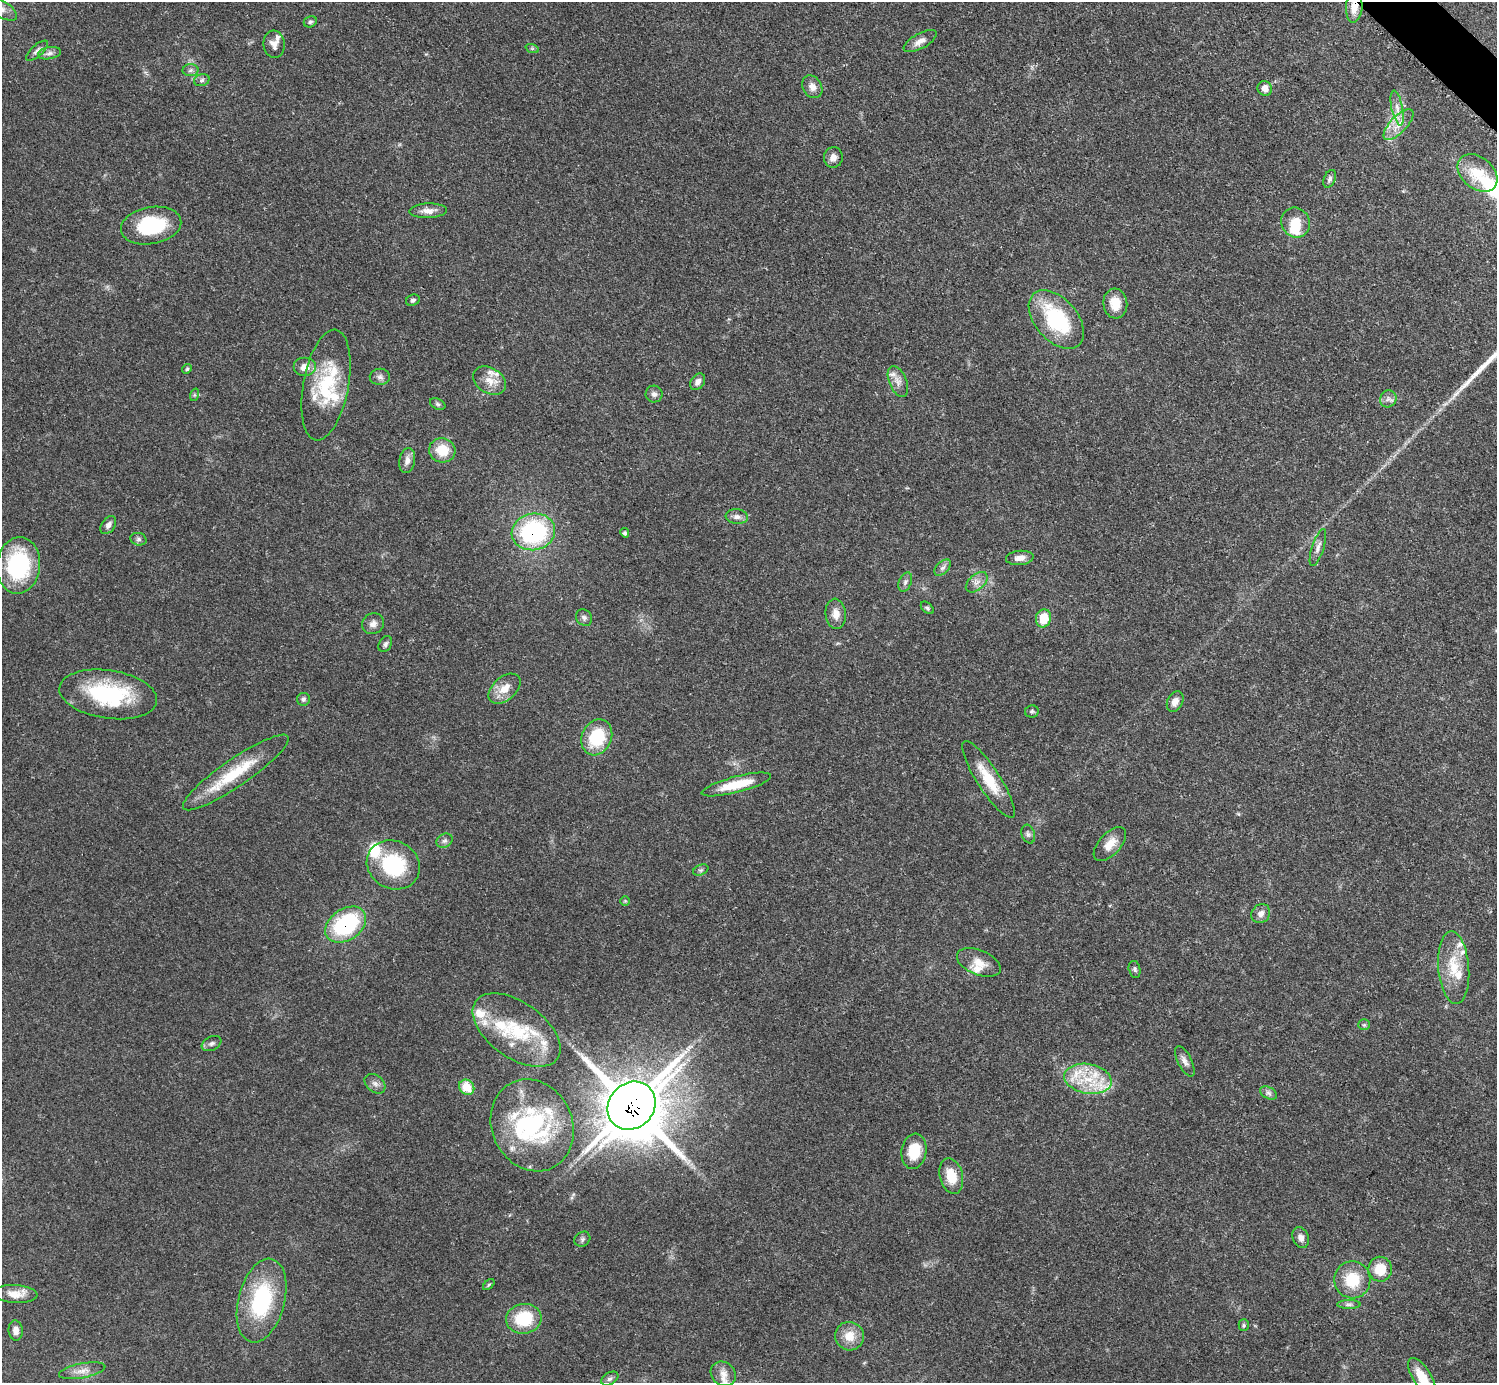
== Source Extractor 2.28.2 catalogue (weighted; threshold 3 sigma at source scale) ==
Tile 10 of 4 x 4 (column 2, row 3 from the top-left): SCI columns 1504-2998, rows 1689-3069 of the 5993 x 5993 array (HDU 1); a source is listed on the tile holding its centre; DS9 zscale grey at full resolution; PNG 1499 x 1385 px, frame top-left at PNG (2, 2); each listed source drawn as its Kron ellipse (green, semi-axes under 4 px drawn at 4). Shown black and unused: <1% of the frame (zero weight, under 3 of 5 exposures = <1% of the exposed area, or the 3 px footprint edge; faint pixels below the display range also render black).
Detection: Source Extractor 2.28.2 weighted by HDU 2 'WHT'; one run over the whole footprint, this tile lists its part. Background 0.0506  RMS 0.0052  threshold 0.0236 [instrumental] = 3 sigma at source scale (4.5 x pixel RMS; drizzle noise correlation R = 1.50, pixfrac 1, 0.05/0.05 arcsec/px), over >= 5 px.
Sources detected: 124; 2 inside a brighter object's white glare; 1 long thin detection or spike segment (spike, bleed or trail) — neither listed nor drawn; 20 inside a brighter listed object's ellipse — not listed separately; the other 101 listed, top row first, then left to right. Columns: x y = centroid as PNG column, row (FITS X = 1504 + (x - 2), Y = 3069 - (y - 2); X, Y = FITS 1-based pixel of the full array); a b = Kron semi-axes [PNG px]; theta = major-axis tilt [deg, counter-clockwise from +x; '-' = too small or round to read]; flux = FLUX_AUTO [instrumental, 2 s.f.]
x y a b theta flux
1354 7 15 8 86 6.5
2 9 17 8 -31 4.9
310 22 7 5 25 1.1
920 41 18 7 28 4
274 44 13 10 -84 3.6
532 48 7 4 -19 0.86
37 51 14 5 41 2
49 53 12 6 10 2.1
190 70 8 6 2 1.5
202 80 8 6 16 1.4
812 87 12 9 -59 3.6
1265 88 7 7 - 3.3
1397 108 18 5 -78 3.7
1399 124 20 8 46 6.3
833 157 10 9 - 3.3
1477 173 22 15 -40 13
1330 179 9 5 66 1.4
428 211 19 7 2 4.3
1296 223 15 14 - 10
151 226 30 18 10 32
413 300 7 5 24 1.3
1115 303 15 12 -84 7.8
1056 320 34 21 -49 45
305 367 11 9 0 4.7
187 369 5 4 - 0.72
380 377 10 8 -1 2.1
489 381 18 12 -32 7
898 381 16 8 -67 3.9
698 382 9 6 56 2.8
326 385 56 22 80 37
654 394 8 8 - 2.1
194 395 6 4 72 0.7
1388 399 8 8 - 2.4
438 404 8 5 -27 1.2
442 450 13 12 - 12
407 461 12 8 79 3.2
737 517 11 7 -6 2.6
108 525 10 6 53 2.4
533 532 22 18 11 67
625 533 5 4 - 0.83
138 539 8 6 -15 1.3
1318 547 19 6 72 2.9
1020 558 14 7 5 3.5
18 565 28 21 84 51
943 568 10 6 44 1.7
905 582 10 6 67 1.6
977 582 13 7 42 3.1
927 608 7 5 -42 1
836 614 15 10 -84 5
584 618 9 7 -46 1.6
1043 618 9 7 74 11
373 624 11 10 - 3
385 644 8 6 60 1.5
504 689 18 11 41 7.6
108 694 49 24 -8 50
303 699 6 6 - 1.2
1175 702 11 7 63 3.9
1032 711 7 6 - 1.1
597 737 18 15 64 25
236 772 63 13 35 27
988 779 45 11 -57 17
736 784 36 8 14 16
1028 834 10 6 -71 1.6
444 841 8 6 29 1.6
1110 844 21 11 47 7.2
393 865 27 24 -29 40
701 870 8 5 24 1
625 901 5 5 - 0.69
1261 914 10 9 - 3
346 925 22 15 35 52
979 962 23 12 -22 7
1454 968 36 15 -85 16
1135 969 9 5 -77 1.2
1364 1025 6 5 - 0.86
516 1030 50 28 -35 35
212 1043 10 7 25 1.7
1185 1061 16 7 -63 2.8
1088 1079 24 14 -10 19
375 1084 12 8 -40 2.5
467 1087 8 7 - 12
1268 1093 9 5 -27 1.6
631 1106 25 22 46 2600
532 1125 47 40 -65 70
914 1151 18 12 82 14
951 1176 18 11 -75 12
1301 1238 11 8 -66 2.7
582 1239 8 7 - 1.4
1380 1269 12 11 - 12
1352 1280 18 18 - 18
489 1285 7 4 43 0.8
15 1294 22 9 -4 6
262 1301 43 23 75 50
1349 1304 12 4 0 1.6
524 1319 18 15 6 24
1244 1325 5 5 - 0.87
16 1330 10 7 -83 3
849 1336 14 14 - 8.3
82 1371 23 7 11 4.7
723 1374 13 11 -39 4.9
1422 1377 22 9 -57 11
610 1379 9 6 30 1.4
Overlapping masked pixels (flux is a lower limit): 4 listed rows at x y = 1354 7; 533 532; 346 925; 631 1106
Isophote crosses this tile's border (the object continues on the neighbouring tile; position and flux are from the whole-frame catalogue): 3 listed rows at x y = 1354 7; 2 9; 1422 1377